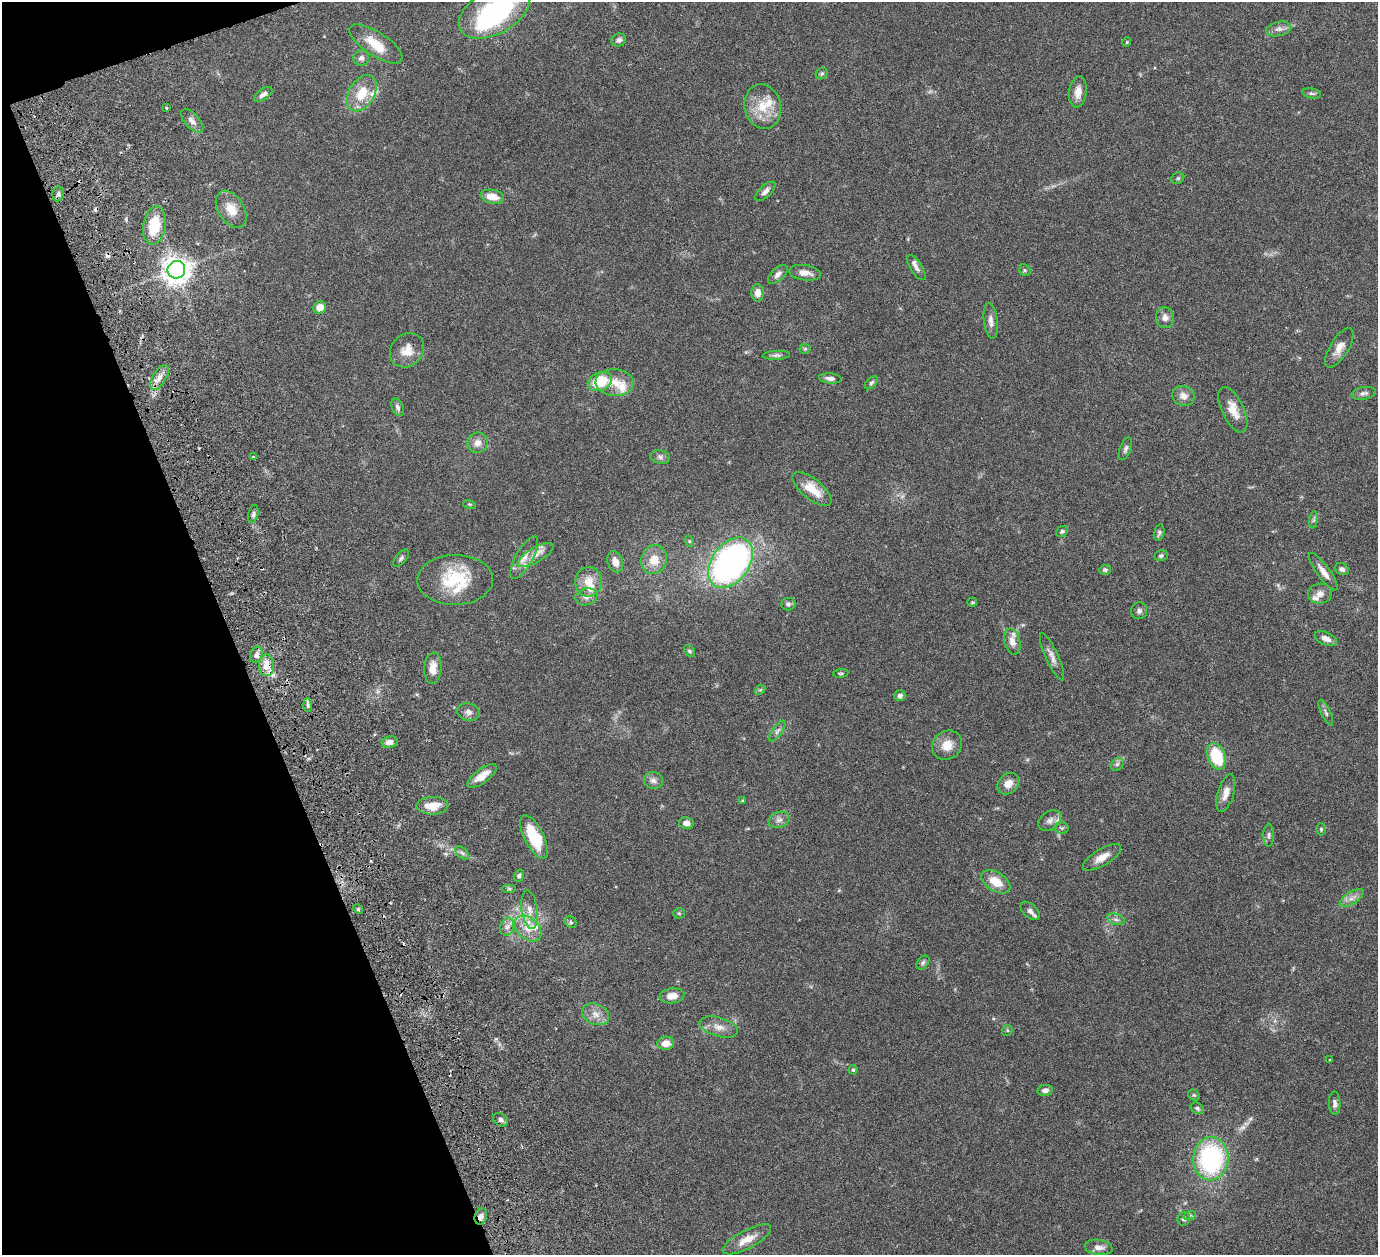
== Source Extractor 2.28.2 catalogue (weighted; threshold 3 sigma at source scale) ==
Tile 5 of 4 x 4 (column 1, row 2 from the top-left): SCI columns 63-1438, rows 2824-4076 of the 5680 x 5541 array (HDU 1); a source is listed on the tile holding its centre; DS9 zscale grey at full resolution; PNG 1380 x 1257 px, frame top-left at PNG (2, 2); each listed source drawn as its Kron ellipse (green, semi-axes under 4 px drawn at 4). Shown black and unused: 18% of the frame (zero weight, under 3 of 6 exposures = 5% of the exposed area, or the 3 px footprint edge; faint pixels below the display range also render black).
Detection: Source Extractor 2.28.2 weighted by HDU 2 'WHT'; one run over the whole footprint, this tile lists its part. Background 0.0534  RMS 0.0027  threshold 0.0112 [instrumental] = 3 sigma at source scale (4.09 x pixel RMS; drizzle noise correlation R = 1.36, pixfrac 0.8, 0.05/0.05 arcsec/px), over >= 5 px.
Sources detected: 150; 1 too faint to see at this stretch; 2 inside a brighter object's white glare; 3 cosmic-ray / hot-pixel residue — neither listed nor drawn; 10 inside a brighter listed object's ellipse — not listed separately; the other 134 listed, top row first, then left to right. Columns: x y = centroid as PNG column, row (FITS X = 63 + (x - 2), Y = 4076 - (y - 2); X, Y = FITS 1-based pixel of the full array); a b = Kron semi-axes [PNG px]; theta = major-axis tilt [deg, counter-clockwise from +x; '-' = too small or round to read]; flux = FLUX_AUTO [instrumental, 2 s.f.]
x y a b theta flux
494 12 38 22 28 44
1279 29 13 7 12 1.3
619 40 7 6 - 0.8
1127 42 4 4 - 0.24
376 44 31 12 -33 5.6
361 58 8 8 - 1.1
822 73 6 5 - 0.43
1078 92 16 8 83 2.4
362 93 20 12 59 6.1
1312 93 9 5 -10 0.55
263 94 10 5 34 1.1
763 106 22 18 -76 6.2
166 107 4 3 - 0.27
192 121 14 7 -47 1.4
1178 178 6 5 - 0.43
765 191 12 6 43 1.1
58 194 7 6 - 0.77
492 197 12 7 -11 3.2
231 209 20 13 -57 3.7
154 225 19 11 81 7.9
916 267 14 6 -58 1.1
176 270 9 8 - 280
1025 270 6 5 - 0.39
805 273 16 7 -8 1.9
778 274 12 6 43 1
758 293 8 6 89 2
320 307 6 6 - 2.9
1165 318 10 9 - 1.4
991 321 18 6 -83 1.5
1339 348 22 9 58 2.7
805 349 5 5 - 0.36
407 350 18 15 44 3.5
776 355 13 4 2 0.68
159 378 14 6 59 1.8
830 378 11 5 -5 1.1
600 381 13 9 25 8.7
615 382 19 13 -3 3.9
871 383 8 5 45 0.47
1364 393 12 6 9 0.85
1183 396 11 10 - 1.8
398 407 9 5 -69 0.75
1233 410 25 11 -64 3.6
478 443 10 10 - 1.8
1125 449 12 5 69 0.73
253 457 3 2 - 0.23
660 457 10 6 -11 0.77
812 489 24 10 -39 4.7
469 504 6 4 -18 0.32
253 514 9 5 77 0.65
1314 520 8 4 82 0.47
1062 531 6 5 - 0.45
1159 533 8 5 73 0.55
689 541 5 3 - 0.23
535 555 20 7 29 2.4
1161 556 7 5 13 0.48
401 558 10 5 49 0.63
524 558 23 8 60 2.6
654 560 14 13 - 3.6
615 562 11 7 -70 2.2
731 563 28 18 54 82
1342 569 7 5 -27 0.72
1105 570 6 5 - 0.51
1323 572 22 6 -54 2.2
455 580 38 25 1 14
588 582 15 13 82 3.9
1320 594 12 10 8 1.7
586 597 11 8 15 1.5
972 602 5 4 - 0.3
788 604 7 6 - 0.72
1139 611 8 8 - 0.83
1326 639 12 6 -24 1.7
1012 641 13 8 -76 1.7
689 651 7 4 -51 0.45
257 655 8 6 75 0.87
1052 657 26 6 -66 1.6
266 665 11 7 -86 3.4
433 668 16 8 86 2.9
841 673 7 4 6 0.33
760 690 6 4 41 0.32
900 696 5 5 - 0.79
308 705 6 4 -88 0.56
468 712 11 9 -17 1.1
1326 713 14 4 -64 0.72
777 731 12 5 55 0.8
389 742 8 6 10 1.4
947 745 15 14 - 3.3
1216 756 13 9 -70 11
1117 764 7 5 45 0.64
482 776 17 7 36 2.9
653 780 9 8 - 1.1
1008 784 12 9 45 2.4
1226 793 19 8 73 2.3
743 801 4 4 - 0.48
432 806 16 9 1 3.7
779 820 11 7 17 1.2
1050 821 12 8 39 1.3
686 823 7 6 - 1.2
1062 828 7 6 - 0.47
1321 829 6 5 - 0.38
1269 835 11 5 89 0.69
534 837 24 9 -63 10
462 853 8 5 -44 0.63
1102 857 22 8 31 2.6
519 876 6 5 - 0.5
996 882 16 9 -33 4.1
509 889 7 4 0 0.4
1352 898 14 6 32 1.5
358 909 5 4 - 0.37
530 910 19 8 -82 2.4
1030 911 11 6 -43 1.1
679 913 5 5 - 0.36
1116 919 9 5 -20 0.76
571 922 6 5 - 0.41
507 927 9 7 74 1.1
528 928 15 10 -42 3.4
923 963 8 5 50 0.53
672 996 12 7 6 2.1
596 1014 14 10 -24 2.2
719 1027 20 9 -15 2.3
1007 1030 5 5 - 0.36
666 1043 8 6 5 2.2
1330 1060 3 2 - 0.16
853 1070 4 4 - 0.3
1045 1090 8 5 12 0.94
1194 1095 6 5 - 0.37
1335 1103 11 6 -88 0.91
1197 1108 7 5 -33 0.53
501 1120 8 6 -35 0.78
1211 1159 21 17 86 35
1190 1215 6 4 19 0.4
481 1216 8 6 75 1.2
1184 1219 7 6 - 0.69
747 1239 27 9 28 3.4
1099 1247 14 7 -8 1.7
Overlapping masked pixels (flux is a lower limit): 2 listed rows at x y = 266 665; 481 1216
Isophote crosses this tile's border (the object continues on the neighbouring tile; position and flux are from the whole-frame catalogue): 1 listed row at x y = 494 12